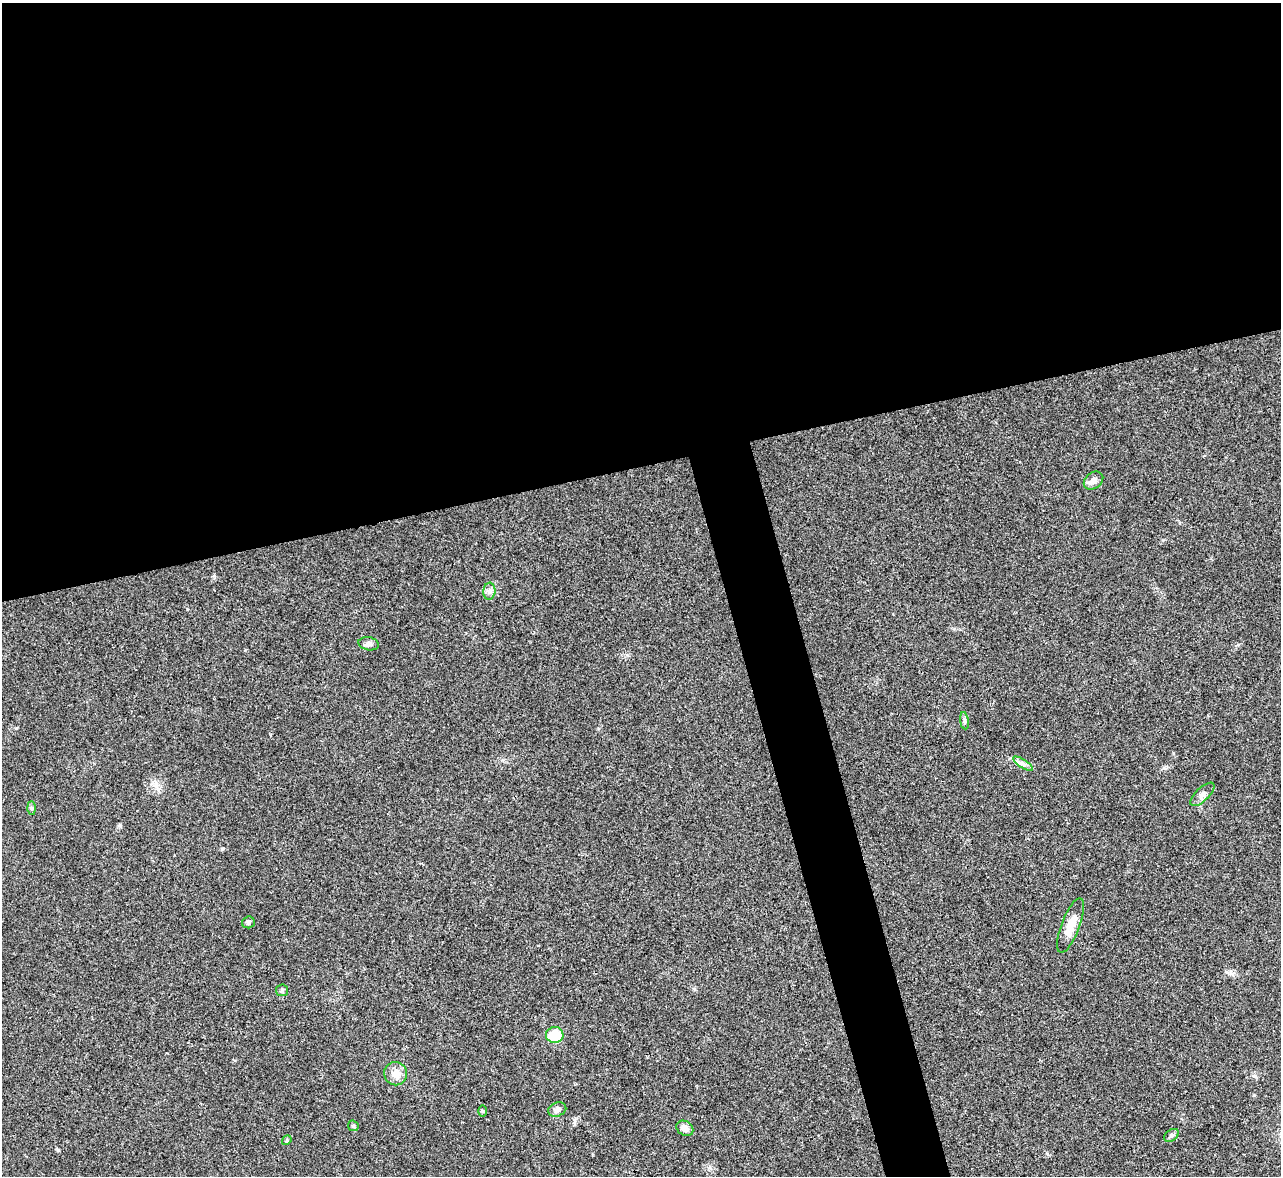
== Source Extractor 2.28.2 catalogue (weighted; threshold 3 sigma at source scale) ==
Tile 2 of 4 x 4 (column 2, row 1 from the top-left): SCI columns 1283-2561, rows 3783-4956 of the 5119 x 5100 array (HDU 1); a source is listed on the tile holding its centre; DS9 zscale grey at full resolution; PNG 1283 x 1178 px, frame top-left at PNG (2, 3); each listed source drawn as its Kron ellipse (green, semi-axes under 4 px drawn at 4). Shown black and unused: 43% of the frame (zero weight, under 3 of 4 exposures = <1% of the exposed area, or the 3 px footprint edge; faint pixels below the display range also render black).
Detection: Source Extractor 2.28.2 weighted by HDU 2 'WHT'; one run over the whole footprint, this tile lists its part. Background 0.0221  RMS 0.0044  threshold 0.0197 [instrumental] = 3 sigma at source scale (4.5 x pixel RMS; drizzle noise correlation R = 1.50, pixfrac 1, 0.05/0.05 arcsec/px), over >= 5 px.
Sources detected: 18; all 18 listed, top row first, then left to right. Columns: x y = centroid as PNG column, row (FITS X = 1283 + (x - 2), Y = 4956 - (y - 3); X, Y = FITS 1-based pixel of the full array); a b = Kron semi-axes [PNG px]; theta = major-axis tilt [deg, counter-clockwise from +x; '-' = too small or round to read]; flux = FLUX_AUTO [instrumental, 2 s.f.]
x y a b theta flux
1093 481 11 8 38 2.6
489 591 8 6 83 1.5
369 644 10 6 -10 1.6
964 721 8 4 -81 0.87
1023 764 11 4 -33 1.4
1202 794 15 6 44 2
31 808 7 4 -89 0.67
248 922 6 6 - 1
1071 926 29 9 70 5.9
282 990 6 5 - 0.65
555 1035 8 8 - 10
396 1074 12 11 - 3.7
557 1109 9 7 22 1.5
482 1111 6 4 -89 0.49
353 1126 6 5 - 0.63
685 1128 9 7 -34 2.6
1171 1135 8 5 37 1.1
287 1140 5 4 - 0.54
Unlisted compact peaks at least as high as the median listed source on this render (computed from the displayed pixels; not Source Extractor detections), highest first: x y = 16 728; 1173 753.